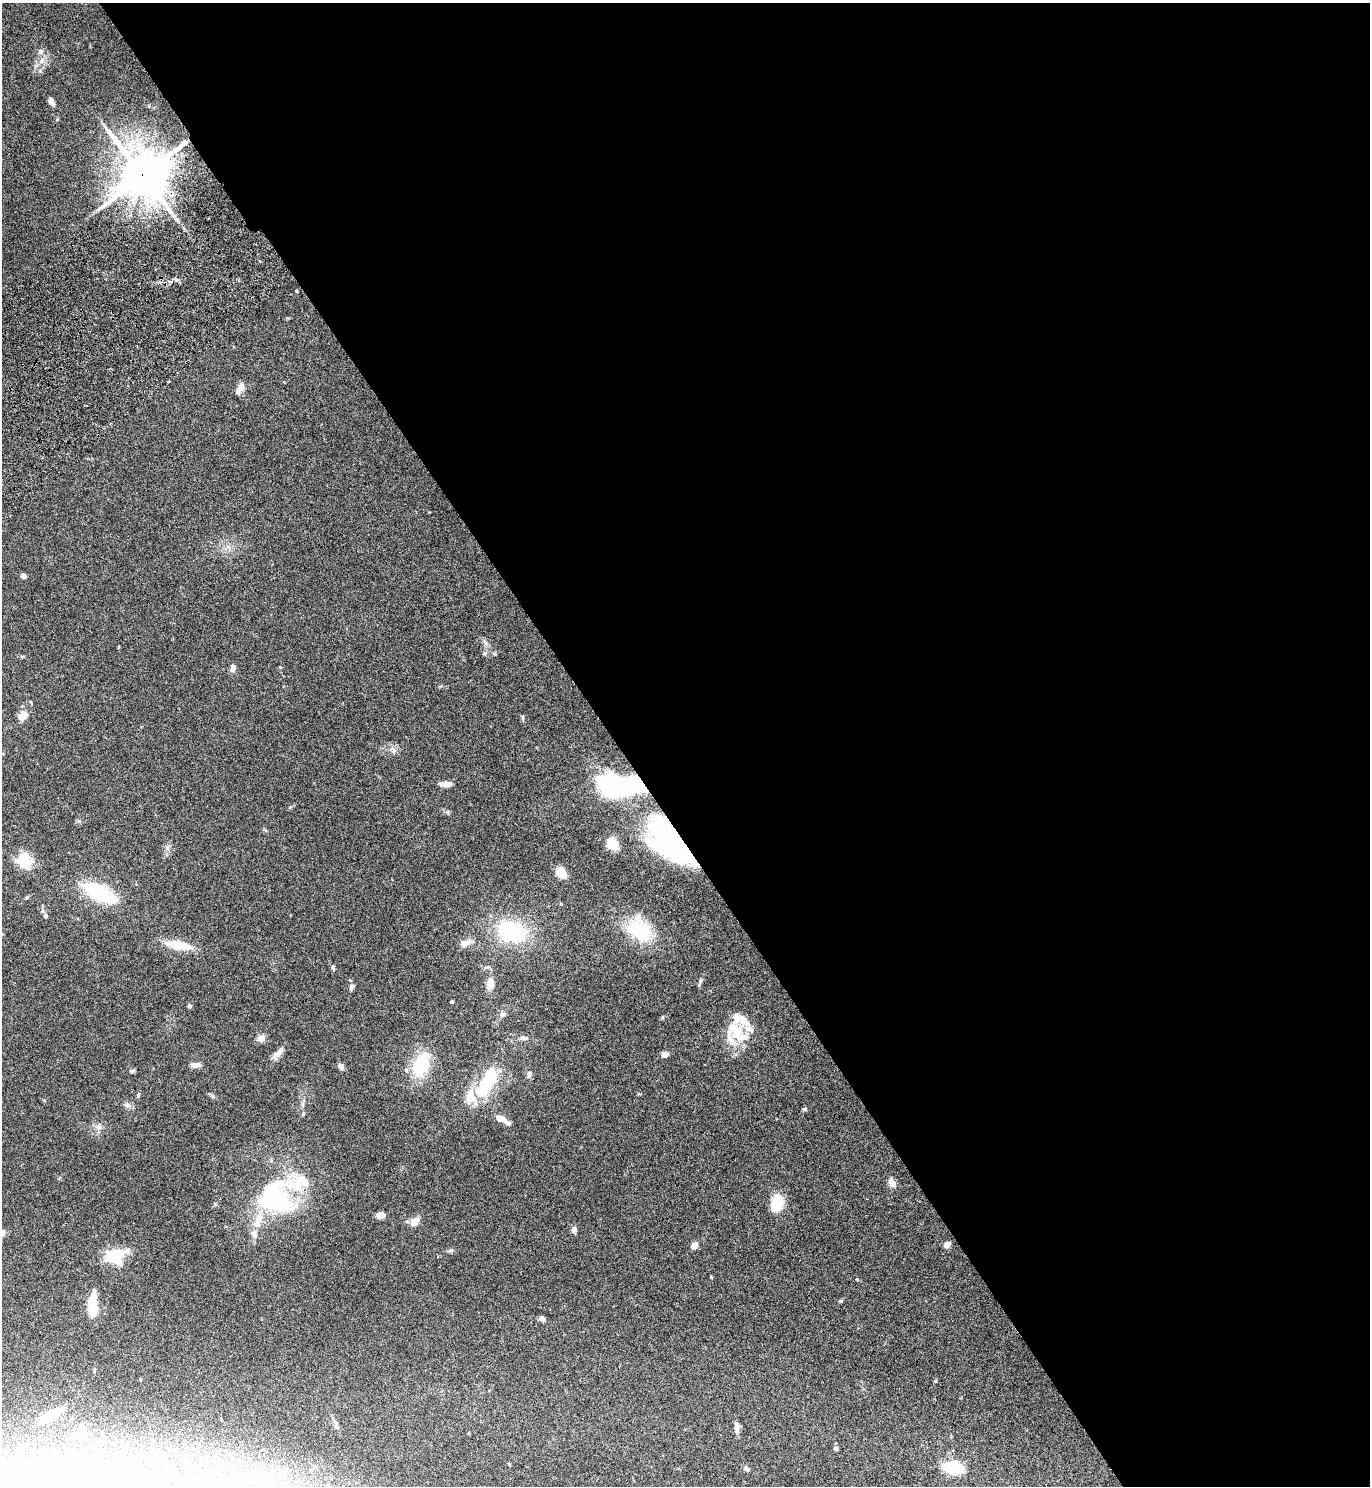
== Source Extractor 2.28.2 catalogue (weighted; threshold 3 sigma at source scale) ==
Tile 8 of 4 x 4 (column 4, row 2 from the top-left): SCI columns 4306-5673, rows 3019-4502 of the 6011 x 6034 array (HDU 1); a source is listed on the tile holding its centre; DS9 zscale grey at full resolution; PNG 1372 x 1488 px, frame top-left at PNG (2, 3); no overlay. Shown black and unused: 55% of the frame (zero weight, under 4 of 7 exposures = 3% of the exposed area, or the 3 px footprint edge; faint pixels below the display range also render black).
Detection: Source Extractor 2.28.2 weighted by HDU 2 'WHT'; one run over the whole footprint, this tile lists its part. Background 0.0574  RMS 0.0042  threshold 0.0173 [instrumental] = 3 sigma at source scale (4.09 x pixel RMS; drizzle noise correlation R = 1.36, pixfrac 0.8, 0.05/0.05 arcsec/px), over >= 5 px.
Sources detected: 93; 4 inside a brighter object's white glare — not listed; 11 inside a brighter listed object's ellipse — not listed separately; the other 78 listed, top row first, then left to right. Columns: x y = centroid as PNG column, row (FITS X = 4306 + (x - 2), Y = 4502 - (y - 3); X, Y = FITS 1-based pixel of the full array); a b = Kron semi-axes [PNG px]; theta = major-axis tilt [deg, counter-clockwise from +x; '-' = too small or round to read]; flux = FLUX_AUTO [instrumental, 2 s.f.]
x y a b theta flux
40 51 7 7 - 1.2
51 102 9 5 -60 1.6
143 175 16 16 - 1400
177 220 9 3 -45 0.89
296 291 4 3 - 0.38
169 381 3 2 - 0.33
241 387 10 8 78 2.7
23 576 5 5 - 1.5
486 643 7 4 -89 0.88
485 653 6 6 - 0.75
280 667 5 3 - 0.27
233 668 9 6 74 1.7
31 702 5 3 - 0.35
24 715 14 10 61 3.5
523 718 6 4 -71 0.52
393 749 10 6 -50 1.5
446 784 12 5 -6 2.9
613 786 40 26 -30 43
290 807 6 3 71 0.38
613 844 13 11 -58 6.6
673 845 60 25 -49 75
23 860 15 14 - 12
561 873 11 8 -56 6
99 893 30 12 -27 31
46 916 6 5 - 0.81
639 930 36 24 -48 20
511 931 24 17 -16 35
467 942 16 8 24 2.6
178 945 32 10 -10 9.2
333 967 7 4 -82 0.58
700 981 10 4 58 0.83
490 984 11 7 82 4.4
352 987 7 5 64 1.2
452 1001 3 3 - 0.55
189 1006 6 5 - 0.54
502 1014 9 6 2 1
736 1031 36 23 80 14
261 1038 7 7 - 3
523 1038 10 6 -5 1.4
278 1053 21 7 46 2.4
665 1054 6 5 - 2.2
423 1064 31 15 80 15
195 1065 11 6 1 1.9
341 1066 7 6 - 1.5
406 1070 6 5 - 0.71
132 1071 7 4 28 0.67
529 1074 9 6 84 1.6
490 1076 31 19 79 15
138 1095 6 5 - 0.56
212 1096 8 4 -32 0.71
471 1096 24 14 -85 6.3
127 1105 10 6 -9 1.2
804 1109 6 5 - 0.53
303 1114 6 4 74 0.66
501 1118 11 7 -21 3.3
99 1127 8 6 -47 1.2
892 1183 10 7 -52 2.5
277 1198 40 33 -40 49
777 1203 16 10 77 12
380 1215 7 6 - 2.1
415 1222 8 7 - 4.4
574 1230 7 6 - 1.5
254 1234 12 9 -78 2.5
694 1245 6 5 - 2.7
947 1245 7 6 - 2
451 1250 8 5 5 0.78
115 1256 19 13 16 16
841 1301 5 4 - 0.44
93 1305 23 7 90 13
542 1319 8 5 -24 1.4
50 1415 19 8 32 10
737 1428 15 6 -85 1.9
80 1431 16 7 87 5.7
101 1438 6 6 - 2.4
19 1448 6 5 - 0.59
835 1448 5 5 - 1.1
953 1468 17 10 -14 20
747 1469 9 5 -53 1
Overlapping masked pixels (flux is a lower limit): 2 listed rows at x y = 143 175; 673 845
Unlisted compact peaks at least as high as the median listed source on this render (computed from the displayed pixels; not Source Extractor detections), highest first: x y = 711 1277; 79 821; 857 1279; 215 1204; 149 105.